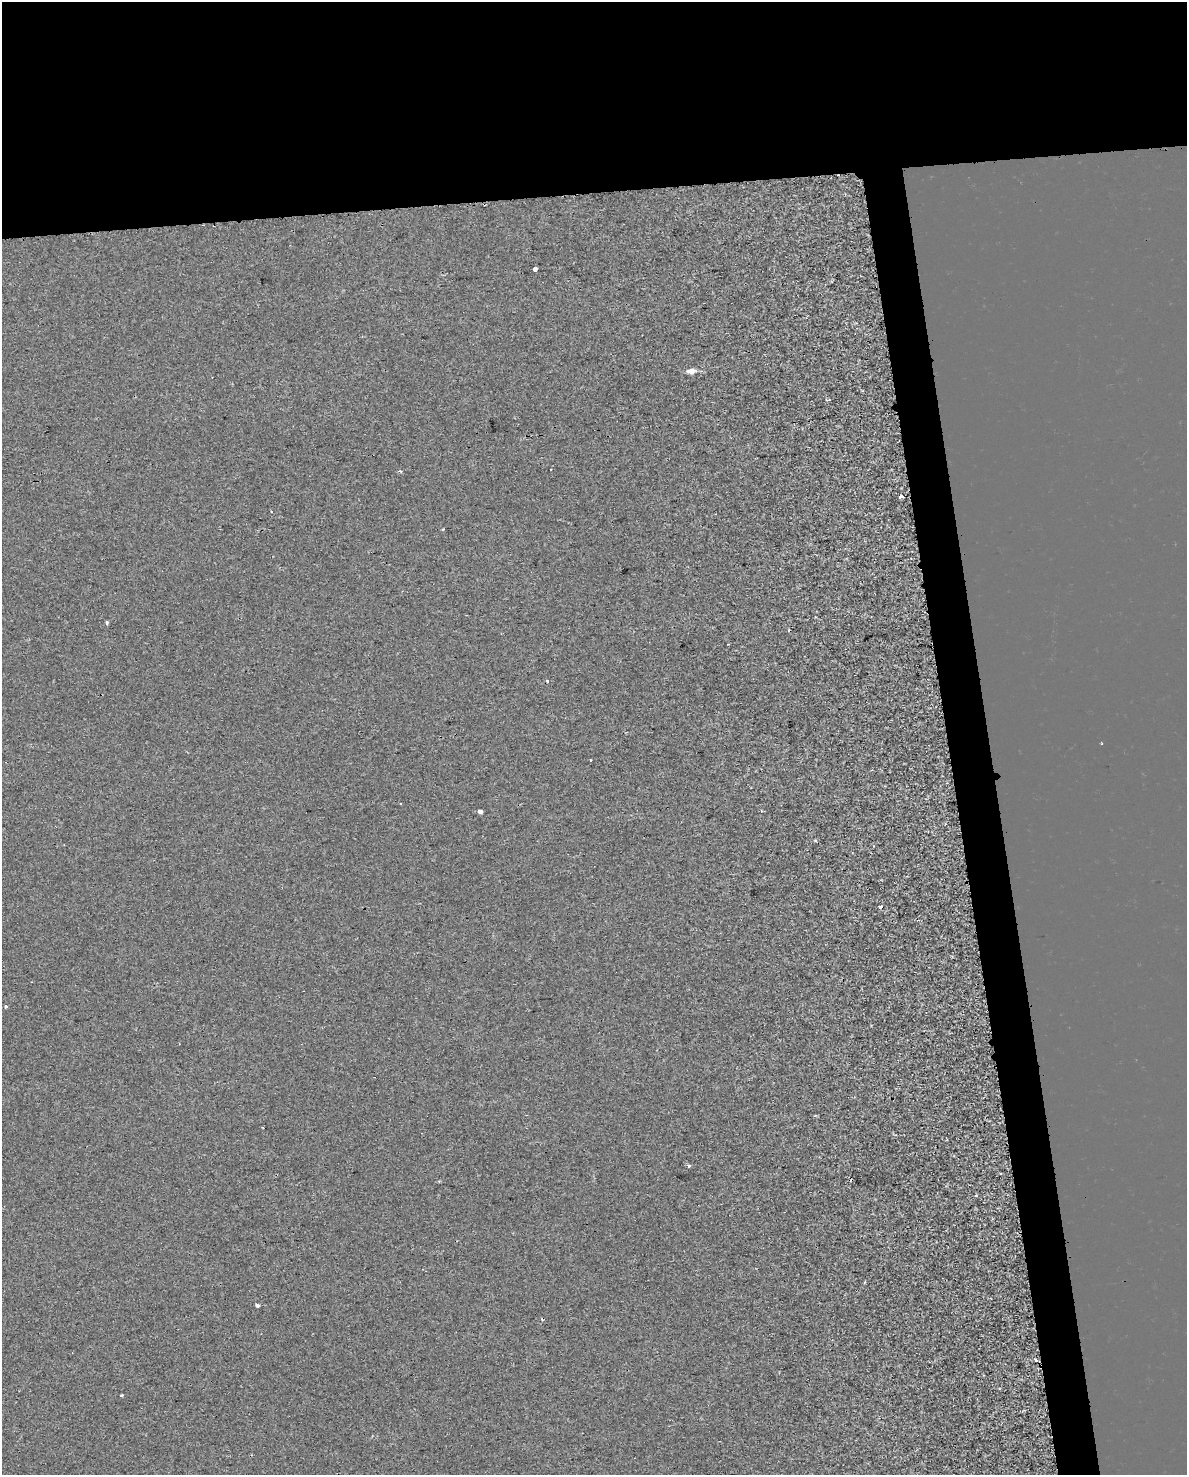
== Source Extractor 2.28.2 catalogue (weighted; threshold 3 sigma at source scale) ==
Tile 2 of 4 x 3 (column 2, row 1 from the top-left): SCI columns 1189-2373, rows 2970-4442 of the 4747 x 4509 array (HDU 1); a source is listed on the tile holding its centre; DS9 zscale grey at full resolution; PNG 1189 x 1477 px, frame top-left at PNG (2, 2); no overlay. Shown black and unused: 16% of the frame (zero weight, under 2 of 3 exposures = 1% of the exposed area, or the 3 px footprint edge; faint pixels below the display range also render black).
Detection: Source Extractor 2.28.2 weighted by HDU 2 'WHT'; one run over the whole footprint, this tile lists its part. Background -2.45e-04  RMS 0.0049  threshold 0.0221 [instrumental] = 3 sigma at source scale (4.5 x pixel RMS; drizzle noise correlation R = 1.50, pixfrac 1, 0.0396/0.0396 arcsec/px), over >= 5 px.
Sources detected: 20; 7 cosmic-ray / hot-pixel residue — not listed; the other 13 listed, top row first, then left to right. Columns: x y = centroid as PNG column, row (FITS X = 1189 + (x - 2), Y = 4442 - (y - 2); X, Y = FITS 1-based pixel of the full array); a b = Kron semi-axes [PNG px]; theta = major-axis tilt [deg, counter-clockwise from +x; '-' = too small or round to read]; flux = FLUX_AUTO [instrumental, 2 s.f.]
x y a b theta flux
535 269 4 3 - 8.1
691 371 8 5 6 3.6
900 496 4 3 - 3
107 622 3 3 - 1.1
400 804 3 3 - 1.3
480 811 4 4 - 1.4
881 907 3 3 - 5.6
6 1006 3 3 - 0.97
688 1166 3 3 - 1.3
976 1195 4 3 - 0.44
257 1305 4 3 - 2.2
1036 1360 3 3 - 2.3
121 1395 3 2 - 0.72
Overlapping masked pixels (flux is a lower limit): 1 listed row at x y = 1036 1360